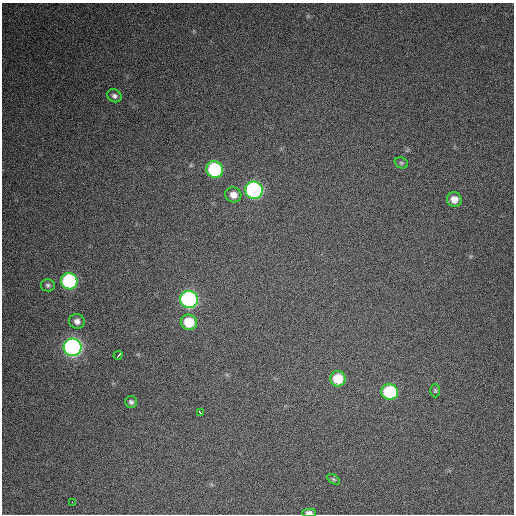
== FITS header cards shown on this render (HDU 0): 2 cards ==
NAXIS1  =                  512 / Axis length
NAXIS2  =                  512 / Axis length

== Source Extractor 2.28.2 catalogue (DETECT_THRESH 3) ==
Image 512 x 512 px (HDU 0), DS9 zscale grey, 1 PNG px = 1 image px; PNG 516 x 516 px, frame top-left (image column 1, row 512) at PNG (2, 3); each listed source drawn as its Kron ellipse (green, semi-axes under 4 px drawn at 4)
Background 952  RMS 30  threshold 89.2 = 3 sigma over >= 5 px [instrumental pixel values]
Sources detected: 21; all 21 listed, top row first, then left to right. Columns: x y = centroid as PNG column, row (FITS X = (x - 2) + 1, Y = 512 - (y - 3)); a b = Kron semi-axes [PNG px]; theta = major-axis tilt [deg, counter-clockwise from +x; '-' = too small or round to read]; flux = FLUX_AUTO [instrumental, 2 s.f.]
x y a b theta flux
114 96 7 6 - 6100
401 163 7 5 -22 3600
215 170 8 8 - 180000
254 190 9 8 - 530000
233 195 8 7 - 15000
454 199 7 7 - 17000
69 281 8 8 - 250000
48 285 7 6 - 4700
189 299 9 8 - 570000
77 321 8 7 - 9400
189 322 8 7 - 57000
73 347 9 8 - 920000
118 355 5 2 - 10000
338 379 8 7 - 55000
435 391 7 5 -90 3200
390 392 8 7 - 160000
131 402 6 6 - 4900
200 412 3 3 - 5900
333 479 7 4 -31 3400
72 502 3 2 - 2900
309 513 7 4 -2 9400
At the frame edge (FLAGS 8, measured only in part): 1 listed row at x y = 309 513